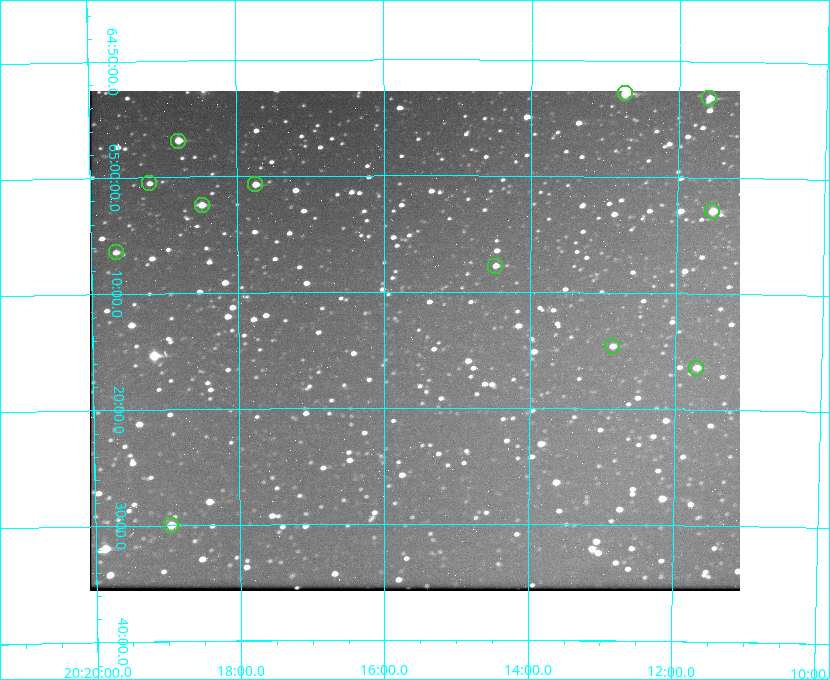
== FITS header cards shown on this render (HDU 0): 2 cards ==
NAXIS1  =                  650 / Width of table row in bytes
NAXIS2  =                  500 / Number of rows in table

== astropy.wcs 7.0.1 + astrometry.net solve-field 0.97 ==
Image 650 x 500 px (HDU 0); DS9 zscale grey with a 90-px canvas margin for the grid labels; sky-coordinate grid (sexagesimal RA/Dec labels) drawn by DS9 from the SOLVED WCS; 12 Tycho-2 reference stars matched to detected sources circled (green)
Header WCS: none
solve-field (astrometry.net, Tycho-2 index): SOLVED blind (the file carries no WCS)
Solved WCS: RA---TAN-SIP/DEC--TAN-SIP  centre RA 20:15:35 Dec +65:14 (303.90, +65.24 deg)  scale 5.17 arcsec/px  FOV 56.0' x 43.1'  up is +180 deg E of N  parity flipped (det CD > 0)
(file carries no celestial WCS; the grid is the blind solution)
Tycho-2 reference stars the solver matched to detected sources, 12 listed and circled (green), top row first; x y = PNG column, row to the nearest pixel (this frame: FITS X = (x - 94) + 1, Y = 500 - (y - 91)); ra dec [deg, ICRS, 3 dp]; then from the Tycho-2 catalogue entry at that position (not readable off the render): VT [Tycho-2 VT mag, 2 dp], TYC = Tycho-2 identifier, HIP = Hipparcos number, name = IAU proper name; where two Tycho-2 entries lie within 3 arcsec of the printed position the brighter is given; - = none
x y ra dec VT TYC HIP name
629 93 303.184 +64.880 9.02 4240-488-1 - -
713 98 302.897 +64.886 9.40 4240-717-1 - -
182 141 304.698 +64.948 10.27 4241-1684-1 - -
153 183 304.798 +65.009 11.15 4241-1628-1 - -
259 184 304.437 +65.012 10.41 4241-1775-1 - -
206 205 304.620 +65.041 10.25 4241-1573-1 - -
716 211 302.882 +65.048 10.25 4240-98-1 - -
120 252 304.916 +65.107 11.17 4241-1518-1 - -
499 266 303.620 +65.129 11.18 4240-34-1 - -
616 346 303.217 +65.244 11.17 4240-236-1 - -
700 368 302.928 +65.273 10.74 4240-760-1 - -
175 525 304.739 +65.499 10.16 4241-1715-1 - -